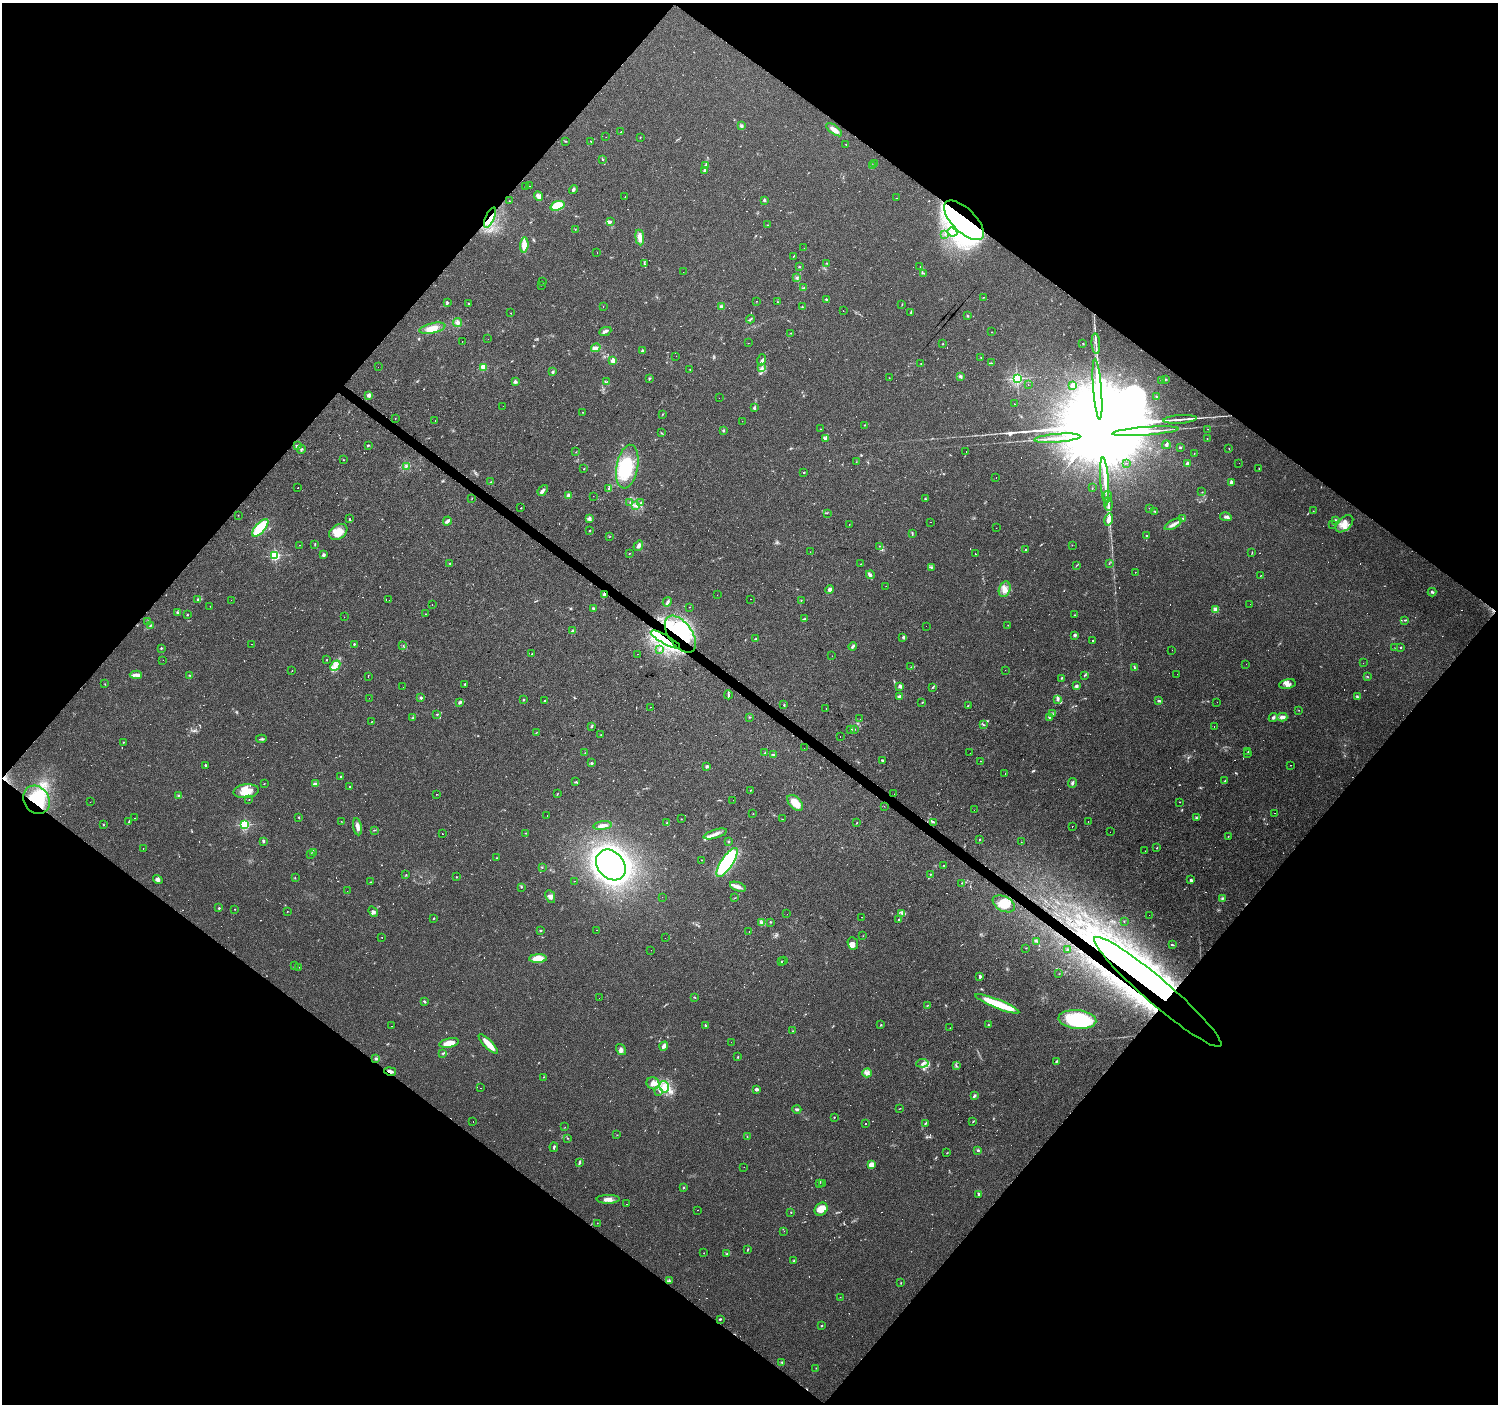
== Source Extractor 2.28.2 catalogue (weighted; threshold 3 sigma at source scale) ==
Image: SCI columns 1-5982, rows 171-5777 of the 5985 x 6014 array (HDU 1 of 3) = the unmasked area's bounding box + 8 px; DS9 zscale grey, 4 x 4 block average (1 PNG px = mean of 4 x 4 image px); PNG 1500 x 1406 px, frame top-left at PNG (2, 3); each listed source drawn as its Kron ellipse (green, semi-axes under 4 px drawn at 4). Shown black and unused: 50% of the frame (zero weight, under 3 of 4 exposures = <1% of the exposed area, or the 3 px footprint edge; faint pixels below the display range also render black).
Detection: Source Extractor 2.28.2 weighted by HDU 2 'WHT'. Background 0.0442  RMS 0.0037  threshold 0.0168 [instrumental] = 3 sigma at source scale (4.5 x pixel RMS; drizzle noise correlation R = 1.50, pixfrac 1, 0.0396/0.0396 arcsec/px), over >= 5 px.
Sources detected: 829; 8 too faint to see at this stretch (4 x 4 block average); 26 inside a brighter object's white glare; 223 cosmic-ray / hot-pixel residue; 1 long thin detection or spike segment (spike, bleed or trail) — neither listed nor drawn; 10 coinciding with a brighter row at this scale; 29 inside a brighter listed object's ellipse — not listed separately; of the other 532, all 500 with FLUX_AUTO >= 0.465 (the completeness limit of this list) listed and drawn (32 fainter detections not listed), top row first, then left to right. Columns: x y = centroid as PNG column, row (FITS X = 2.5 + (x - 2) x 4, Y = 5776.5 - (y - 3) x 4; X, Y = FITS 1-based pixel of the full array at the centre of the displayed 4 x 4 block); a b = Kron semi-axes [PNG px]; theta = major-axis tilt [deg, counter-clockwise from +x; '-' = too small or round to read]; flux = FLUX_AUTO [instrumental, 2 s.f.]
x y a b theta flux
741 126 3 3 - 3.2
834 130 9 3 -36 14
621 132 2 2 - 54
606 137 2 2 - 0.49
640 137 2 2 - 1
566 141 3 2 - 1.2
591 142 3 2 - 1.3
846 144 2 2 - 1.5
603 159 2 2 - 2
875 164 2 2 - 1.7
706 165 2 2 - 1.2
872 166 3 2 - 1.6
704 170 3 2 - 6.3
525 186 2 2 - 0.72
530 186 2 2 - 1.3
573 189 4 3 - 4
538 196 5 3 - 9.8
625 197 2 2 - 2.1
896 198 2 2 - 0.67
764 200 2 2 - 13
509 201 2 2 - 0.96
557 206 7 4 20 62
490 218 11 4 64 21
964 220 25 12 -44 150
610 222 4 3 - 3.4
767 225 2 2 - 0.66
575 229 2 2 - 0.77
952 232 5 3 - 6.3
945 234 2 2 - 1.2
640 237 8 4 -82 14
524 245 7 4 85 21
804 248 2 2 - 120
597 253 2 2 - 0.46
793 256 3 2 - 1.3
827 263 2 2 - 1.1
644 264 2 2 - 1.2
920 266 2 2 - 1.7
799 267 2 2 - 1.7
683 272 2 2 - 0.69
924 273 3 2 - 1.4
797 278 3 2 - 2.8
543 282 2 2 - 0.66
541 285 2 2 - 0.61
804 288 4 2 - 1.8
983 297 2 2 - 0.77
826 299 3 2 - 2.4
757 301 2 2 - 0.73
778 302 2 2 - 0.87
447 303 3 2 - 1.9
469 304 2 2 - 1.3
902 304 2 2 - 0.89
603 307 2 2 - 0.57
721 307 3 3 - 6.2
802 307 2 2 - 0.85
843 311 2 2 - 2.9
911 312 4 2 - 3
511 313 2 2 - 0.59
967 316 2 2 - 1.6
750 319 4 2 - 2.5
458 322 4 4 - 7.3
432 328 13 5 13 28
605 331 6 3 24 5.9
992 332 2 2 - 0.79
791 333 2 2 - 1.7
488 339 2 2 - 0.52
462 341 2 2 - 3.7
748 343 2 2 - 0.57
1083 343 2 2 - 1.3
943 344 2 2 - 1.1
1096 344 10 2 -86 7
596 348 5 3 - 7.1
642 351 2 2 - 16
676 356 2 2 - 2.7
981 357 2 2 - 0.8
762 360 6 2 74 3.6
613 361 2 2 - 40
921 363 2 2 - 1.6
991 363 2 2 - 1.2
378 367 2 2 - 0.52
483 367 2 2 - 62
762 368 4 2 - 2.8
690 369 2 2 - 0.85
553 372 3 2 - 2.8
960 376 3 2 - 4.9
649 378 2 2 - 1.5
889 378 2 2 - 0.58
1017 378 2 2 - 490
1165 379 3 2 - 1.9
1162 381 4 2 - 1.5
515 382 4 3 - 3.7
606 382 2 2 - 0.97
1028 385 2 2 - 0.81
1073 385 3 3 - 8.7
1097 389 30 2 -86 22
369 395 2 2 - 10
1156 397 2 2 - 1.1
719 398 2 2 - 1.4
1014 404 2 2 - 3.3
503 406 2 2 - 2.6
754 408 3 2 - 4
583 412 2 2 - 0.99
663 414 2 2 - 0.84
395 418 2 2 - 0.71
1180 419 16 2 4 12
435 421 2 2 - 1.3
742 421 2 2 - 0.62
864 425 2 2 - 1.1
820 429 2 2 - 0.48
1208 429 2 2 - 0.51
723 430 2 2 - 2.9
1145 431 33 2 4 29
661 433 2 2 - 1
1057 438 23 2 5 17
1207 438 2 2 - 1.2
825 439 4 2 - 1.7
368 445 3 2 - 2
1166 445 4 2 - 5.2
298 446 3 2 - 7.6
1180 448 3 2 - 1.6
1229 448 2 2 - 0.73
301 449 4 2 - 2.7
576 452 2 2 - 0.93
966 452 2 2 - 2.2
1194 453 2 2 - 5.6
343 460 2 2 - 0.84
856 462 2 2 - 0.58
1127 463 2 2 - 2
1239 463 2 2 - 1.8
1187 464 2 2 - 30
407 466 2 2 - 0.61
627 467 22 10 79 70
1259 468 2 2 - 0.73
583 469 2 2 - 1.8
804 472 2 2 - 1.4
996 478 2 2 - 0.57
1105 481 24 2 -86 20
491 482 3 2 - 1.6
1231 482 4 2 - 4.2
297 488 2 2 - 1.5
609 488 4 2 - 5.1
1092 488 2 2 - 0.84
543 490 6 2 50 8.8
1202 492 2 2 - 0.64
568 496 2 2 - 44
593 496 2 2 - 0.52
1108 496 5 2 - 3.7
472 498 2 2 - 0.94
925 499 2 2 - 1.6
630 502 2 2 - 1.2
641 503 2 2 - 1.6
1108 504 7 2 -83 5.4
636 506 4 2 - 3.3
521 508 2 2 - 0.81
1150 508 2 2 - 0.72
1155 511 3 2 - 2.1
1313 511 2 2 - 0.7
827 513 2 2 - 0.73
238 515 2 2 - 0.55
1226 517 6 3 -10 5.7
589 518 2 2 - 36
1183 518 3 2 - 1.8
349 519 2 2 - 1.3
1109 520 6 3 74 18
1335 520 2 2 - 11
447 521 4 2 - 7.9
931 522 2 2 - 0.99
849 524 2 2 - 0.69
1173 524 9 3 29 9.6
1333 524 2 2 - 1
1344 524 10 6 43 21
260 528 11 5 48 63
996 528 2 2 - 0.77
590 530 2 2 - 1.7
338 532 10 7 33 29
912 533 3 2 - 2.1
610 536 2 2 - 0.97
1146 536 2 2 - 3.2
315 544 3 2 - 1.2
299 545 2 2 - 6.2
1072 545 2 2 - 0.54
638 546 5 3 - 8.9
880 546 2 2 - 0.9
1026 550 2 2 - 3.7
810 552 2 2 - 0.91
1252 552 3 2 - 1.3
629 554 2 2 - 1.2
975 554 2 2 - 6.2
323 555 2 2 - 17
275 556 2 2 - 210
450 564 3 2 - 0.74
861 564 2 2 - 1.1
1109 564 2 2 - 0.85
1077 565 3 2 - 1.4
931 567 3 2 - 2.3
1135 572 2 2 - 1.9
870 575 4 3 - 4.7
1261 575 2 2 - 3.2
886 586 2 2 - 0.53
829 589 4 3 - 8.5
1005 589 8 5 74 14
1432 592 4 2 - 4
604 594 4 3 - 4.3
717 595 2 2 - 1.5
198 599 3 2 - 2.8
751 599 2 2 - 3.5
231 600 2 2 - 1.8
389 600 2 2 - 0.6
801 600 2 2 - 0.89
667 602 5 3 - 4.7
432 604 2 2 - 0.57
1250 604 2 2 - 0.77
210 606 2 2 - 1.7
689 607 2 2 - 0.59
593 608 3 2 - 2.4
1215 610 4 3 - 8
178 613 2 2 - 1.3
426 614 2 2 - 1.1
187 615 3 2 - 1.5
1075 615 2 2 - 0.71
344 617 2 2 - 1.1
805 619 3 2 - 2.8
1404 620 2 2 - 1.5
148 621 2 2 - 0.66
1008 625 2 2 - 4.2
150 626 2 2 - 1.3
926 626 2 2 - 0.75
572 631 3 2 - 5
680 634 21 12 -54 100
1075 635 2 2 - 18
903 637 4 3 - 2.9
755 639 4 2 - 1.8
665 640 16 4 -30 42
1092 640 2 2 - 1.9
252 644 2 2 - 2
354 644 2 2 - 2.3
403 645 2 2 - 4.5
853 646 4 2 - 5
1395 647 2 2 - 0.71
1401 647 2 2 - 1.7
161 648 2 2 - 4.7
659 650 2 2 - 1.9
1172 650 2 2 - 2.1
532 654 2 2 - 0.73
637 654 2 2 - 0.67
832 656 2 2 - 0.9
163 660 2 2 - 0.51
326 660 2 2 - 0.92
1363 663 2 2 - 3.1
1246 664 2 2 - 4.2
335 666 6 2 48 7.1
911 667 2 2 - 0.85
1135 668 2 2 - 1.2
1005 670 2 2 - 0.56
292 671 2 2 - 0.83
1177 674 2 2 - 0.6
136 675 6 3 -3 8.4
189 675 3 2 - 1.2
1084 675 2 2 - 1.7
1367 676 2 2 - 0.89
368 677 2 2 - 1.7
1062 678 3 2 - 2.1
105 684 2 2 - 0.66
465 684 3 2 - 1.2
1287 684 8 4 11 11
900 686 3 3 - 6.2
1076 686 2 2 - 21
403 687 2 2 - 1.5
933 687 4 2 - 2
728 695 4 2 - 2.7
1357 696 4 2 - 2.7
899 697 4 2 - 5.5
369 698 2 2 - 6
421 698 2 2 - 10
1058 699 4 2 - 3.5
523 700 3 2 - 1.5
545 701 2 2 - 3.3
1159 701 4 2 - 2.6
460 702 3 2 - 5
922 702 3 2 - 0.95
1217 702 2 2 - 0.62
784 705 2 2 - 1.9
968 705 2 2 - 0.78
651 707 2 2 - 0.72
826 708 2 2 - 1.9
1299 710 2 2 - 0.56
437 714 2 2 - 1.6
1052 714 3 2 - 3
749 717 2 2 - 1.2
1049 717 3 2 - 2.4
1273 717 4 3 - 4.7
1282 717 5 3 - 8.8
413 718 3 2 - 1.9
860 719 2 2 - 2.8
372 721 2 2 - 0.8
983 725 2 2 - 1.5
592 726 3 2 - 3.2
1214 727 2 2 - 1.4
855 729 2 2 - 0.78
851 730 2 2 - 0.94
536 733 2 2 - 1.2
601 735 2 2 - 0.56
840 736 2 2 - 3.3
261 739 5 2 - 3.6
123 742 3 2 - 1.1
804 748 2 2 - 1.6
1248 751 2 2 - 7.9
585 753 2 2 - 0.62
765 753 2 2 - 1.1
970 753 2 2 - 0.47
1247 753 2 2 - 2.4
773 754 3 2 - 1.9
882 760 3 2 - 2
980 761 2 2 - 2.2
591 762 2 2 - 1.7
205 765 3 2 - 2
1291 765 2 2 - 3.5
707 766 3 2 - 4.2
1005 773 2 2 - 0.57
341 776 2 2 - 1
1225 781 3 2 - 1.3
576 782 2 2 - 1.2
1072 783 5 2 - 3.6
264 784 2 2 - 0.9
316 784 2 2 - 1.7
350 787 2 2 - 5.3
751 790 2 2 - 1.2
246 791 13 7 6 31
436 794 2 2 - 0.71
557 794 2 2 - 0.95
894 794 2 2 - 0.47
178 795 2 2 - 2
36 800 15 12 -55 110
249 800 2 2 - 1
733 800 2 2 - 0.77
90 802 2 2 - 0.67
1179 802 2 2 - 0.67
795 803 9 5 -45 30
884 806 2 2 - 0.7
974 810 2 2 - 0.48
1275 813 2 2 - 0.48
753 814 2 2 - 0.74
547 816 2 2 - 1.5
299 817 2 2 - 1.8
135 818 2 2 - 1.2
1196 818 3 2 - 2.3
681 819 2 2 - 0.92
782 819 2 2 - 0.89
1088 821 2 2 - 1.4
129 822 3 2 - 2.7
341 822 2 2 - 0.61
933 822 3 2 - 2.3
667 823 2 2 - 1.4
857 823 2 2 - 1.5
103 824 2 2 - 1.1
245 825 2 2 - 280
602 826 9 3 8 10
1072 826 2 2 - 12
357 827 9 3 -80 12
374 830 3 2 - 1.4
1110 832 2 2 - 1.1
526 833 2 2 - 1.5
442 834 2 2 - 1.2
715 834 12 3 17 12
1228 836 2 2 - 0.87
979 839 3 2 - 0.83
263 841 3 2 - 3.6
728 842 2 2 - 2.4
1021 842 2 2 - 0.58
1157 848 2 2 - 1.1
143 849 2 2 - 1.5
1145 851 2 2 - 0.61
313 853 3 2 - 2.6
311 854 2 2 - 1.1
497 858 2 2 - 1.5
702 860 2 2 - 0.54
727 862 17 6 57 220
611 865 17 13 -50 960
944 865 2 2 - 0.65
542 868 2 2 - 0.56
406 874 2 2 - 0.62
930 874 2 2 - 1
456 877 2 2 - 1.5
295 878 2 2 - 1.2
158 880 5 4 - 5.6
1191 880 3 3 - 3
574 881 2 2 - 0.81
371 882 3 2 - 1.6
962 883 2 2 - 0.95
522 887 2 2 - 1.6
738 887 8 3 -19 12
347 891 2 2 - 1.5
550 896 7 4 -65 8.8
662 897 2 2 - 0.58
735 898 3 2 - 1
1222 898 2 2 - 1.7
1004 904 12 7 -27 34
219 908 2 2 - 2.3
235 909 2 2 - 0.78
287 911 2 2 - 0.7
373 912 5 3 - 5.5
902 913 2 2 - 0.99
787 914 2 2 - 2
1149 915 2 2 - 1.5
862 917 2 2 - 0.85
434 918 2 2 - 1.7
899 919 2 2 - 2.5
1124 921 2 2 - 0.71
770 922 2 2 - 1.2
762 923 2 2 - 1.5
597 930 2 2 - 8.8
541 931 3 2 - 1.7
749 931 2 2 - 1
863 936 2 2 - 0.54
382 938 2 2 - 1.3
665 938 2 2 - 1.9
1037 941 3 2 - 1.9
853 943 6 5 - 9.1
1173 945 2 2 - 1.6
1026 948 2 2 - 0.85
651 950 2 2 - 1.6
1067 950 2 2 - 0.85
538 958 8 4 3 41
784 960 2 2 - 1.6
781 961 2 2 - 0.84
294 966 2 2 - 1.3
299 967 2 2 - 0.56
1059 974 2 2 - 0.76
980 977 3 2 - 3.1
1158 992 83 12 -41 680
695 997 3 2 - 1.3
599 998 2 2 - 2
424 1002 3 2 - 3.2
997 1004 23 4 -22 90
928 1005 2 2 - 1.2
1077 1019 19 9 -5 190
881 1025 2 2 - 1.6
988 1025 3 2 - 1.9
392 1026 2 2 - 2.5
706 1026 3 2 - 1.6
950 1028 2 2 - 0.56
792 1031 2 2 - 1.4
731 1042 2 2 - 0.77
449 1043 10 4 12 23
488 1044 13 4 -46 32
664 1046 5 2 - 15
621 1050 6 3 -56 6.2
443 1053 2 2 - 2.1
738 1057 2 2 - 1.9
376 1059 3 3 - 2.5
1056 1061 3 2 - 2
922 1063 6 2 8 4.5
956 1066 3 2 - 1
390 1071 6 2 -11 6.8
867 1073 4 4 - 6.9
544 1077 2 2 - 0.57
653 1083 6 6 - 12
664 1087 6 4 -75 15
481 1088 2 2 - 4.6
757 1089 4 2 - 6.9
659 1091 2 2 - 1.2
974 1096 3 2 - 5.9
900 1108 2 2 - 0.91
797 1109 4 2 - 4.4
834 1117 2 2 - 1.1
473 1122 2 2 - 0.65
973 1122 3 2 - 1.5
865 1123 2 2 - 16
926 1123 4 2 - 2.4
565 1127 2 2 - 0.47
617 1135 2 2 - 0.7
747 1137 3 2 - 1.3
568 1138 2 2 - 0.79
554 1147 5 2 - 3.6
978 1150 3 2 - 2.9
947 1153 2 2 - 1.1
579 1163 4 2 - 2.6
871 1165 4 3 - 18
744 1167 2 2 - 0.52
819 1183 3 2 - 2
823 1184 3 2 - 1.7
683 1187 2 2 - 1.4
979 1194 3 2 - 2.7
608 1199 11 4 1 11
626 1204 2 2 - 0.99
821 1209 7 6 - 26
697 1210 2 2 - 1.2
791 1212 2 2 - 1.1
597 1223 2 2 - 0.55
784 1231 2 2 - 0.47
748 1249 4 2 - 1.5
704 1253 2 2 - 0.8
727 1254 2 2 - 1.4
794 1261 2 2 - 1.5
669 1281 3 2 - 2
901 1283 2 2 - 1.1
840 1297 2 2 - 0.77
720 1319 3 2 - 2
822 1326 2 2 - 1.3
782 1363 2 2 - 1.4
816 1368 2 2 - 1
Overlapping masked pixels (flux is a lower limit): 8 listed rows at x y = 490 218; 964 220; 604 594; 680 634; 665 640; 36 800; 1158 992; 390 1071
Diffuse or blended objects may show on this block-average render without a row.